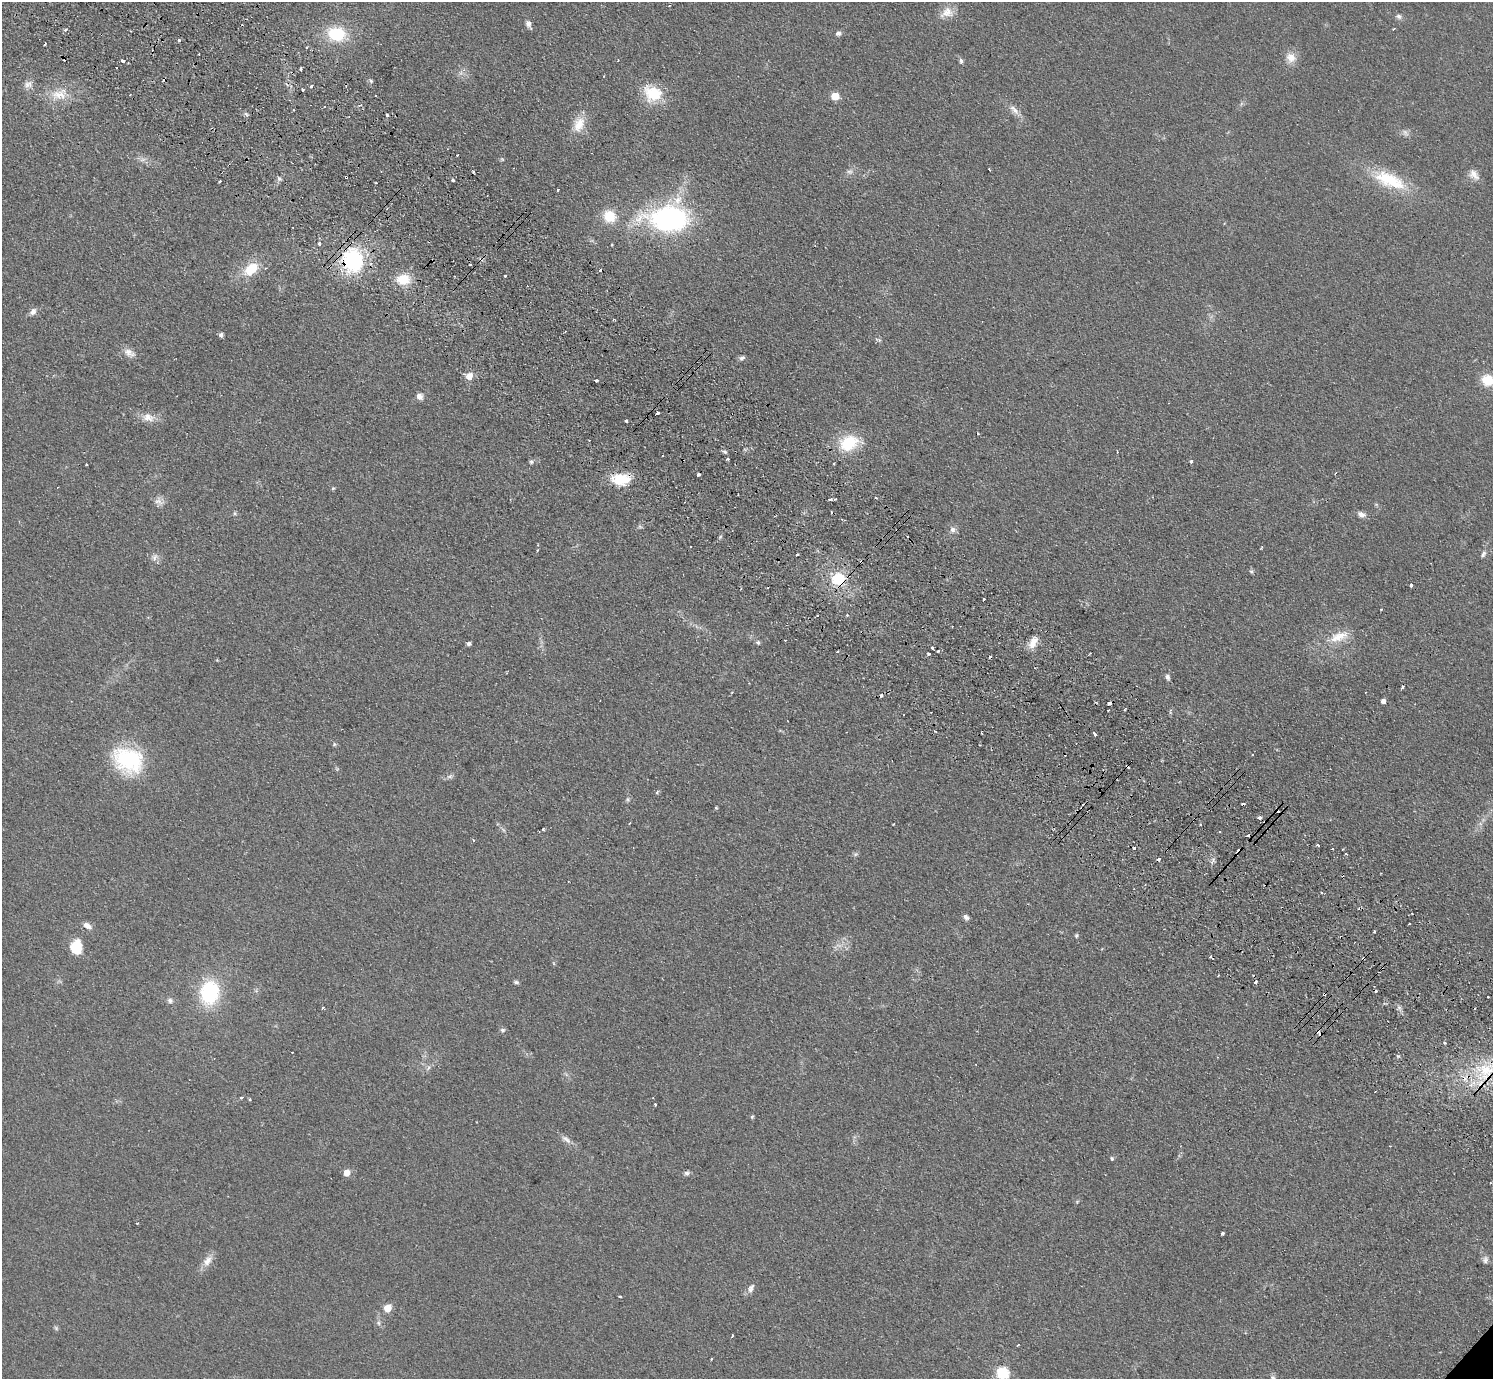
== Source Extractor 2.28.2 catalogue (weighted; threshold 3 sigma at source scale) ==
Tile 11 of 4 x 4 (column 3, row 3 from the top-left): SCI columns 3022-4512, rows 1582-2958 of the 6042 x 6058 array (HDU 1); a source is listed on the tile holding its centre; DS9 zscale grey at full resolution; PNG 1495 x 1381 px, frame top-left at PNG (2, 2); no overlay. Shown black and unused: <1% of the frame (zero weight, under 2 of 3 exposures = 3% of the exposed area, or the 3 px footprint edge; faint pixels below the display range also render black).
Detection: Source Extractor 2.28.2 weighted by HDU 2 'WHT'; one run over the whole footprint, this tile lists its part. Background 0.0829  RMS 0.0076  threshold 0.0344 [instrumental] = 3 sigma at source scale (4.5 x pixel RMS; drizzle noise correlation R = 1.50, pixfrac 1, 0.05/0.05 arcsec/px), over >= 5 px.
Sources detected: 198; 2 too faint to see at this stretch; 36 cosmic-ray / hot-pixel residue — not listed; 2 inside a brighter listed object's ellipse — not listed separately; the other 158 listed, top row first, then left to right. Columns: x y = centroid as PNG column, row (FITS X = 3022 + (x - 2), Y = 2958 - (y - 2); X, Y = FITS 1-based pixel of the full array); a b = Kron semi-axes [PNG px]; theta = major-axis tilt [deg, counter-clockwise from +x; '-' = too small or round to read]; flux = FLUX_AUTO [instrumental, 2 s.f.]
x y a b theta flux
947 12 19 14 18 8.9
1399 16 9 6 -22 2.3
528 24 7 6 - 3.1
1393 29 3 2 - 0.63
838 33 7 6 - 2.3
337 34 18 14 -10 35
179 40 3 3 - 1.8
45 43 3 3 - 13
1291 58 15 13 -60 8.1
618 60 3 2 - 0.53
123 61 3 3 - 6.3
961 61 7 5 -83 1.9
116 68 3 2 - 0.67
300 69 3 3 - 1.5
371 81 6 5 - 1.4
28 84 13 9 23 4.4
311 86 4 4 - 1.5
303 90 3 3 - 2
653 93 20 16 -23 28
59 94 25 15 9 16
375 96 3 2 - 0.96
835 96 5 5 - 20
361 105 4 3 - 1.5
324 106 3 3 - 1.6
1014 109 18 7 -47 5.5
293 110 4 2 - 0.64
246 114 7 4 -45 1.4
387 115 3 3 - 2.1
579 124 22 14 72 13
142 160 7 4 18 1.9
849 171 9 7 8 3
474 172 3 3 - 3.7
1474 174 15 10 -45 5.7
346 177 3 3 - 1.4
279 178 6 5 - 1.7
453 180 3 3 - 3.2
1390 180 47 18 -24 39
220 181 3 3 - 1.9
376 183 2 2 - 0.84
558 190 3 2 - 0.9
609 216 13 12 - 19
669 219 45 26 -2 140
319 244 4 3 - 1.4
353 260 24 21 -78 70
251 269 18 12 39 20
505 276 3 3 - 2
403 279 15 12 0 17
33 312 10 7 48 3.7
565 331 3 2 - 0.8
221 335 6 5 - 1.7
129 353 18 9 -28 5.9
742 358 7 5 19 2
469 376 9 9 - 6.7
595 380 4 3 - 2.8
1488 380 12 10 -14 18
419 396 8 7 - 3.7
657 413 4 3 - 5.2
148 417 17 12 -10 8.2
626 421 4 3 - 3.7
849 443 27 19 20 28
725 452 6 4 -30 1.4
1117 452 2 2 - 0.66
662 456 3 3 - 0.96
727 459 3 3 - 1.8
531 462 6 5 - 1.4
1191 462 3 3 - 13
86 464 3 2 - 0.83
834 464 3 2 - 0.67
1335 473 3 2 - 0.58
621 479 24 14 -2 20
58 487 3 2 - 0.7
333 488 5 4 - 0.91
830 499 4 3 - 3.4
159 501 14 9 -31 4.7
1376 504 6 4 -19 1
234 513 6 4 90 1.1
1361 514 9 7 -28 3.8
952 530 10 7 -87 3.5
537 550 3 3 - 0.72
797 554 3 3 - 2
1483 554 9 5 67 2.1
154 558 11 7 62 3.2
1251 571 6 5 - 1.3
839 579 16 15 - 25
1411 585 3 3 - 7.5
984 599 3 2 - 1.3
1381 609 3 2 - 0.67
847 615 3 3 - 0.82
1339 637 30 13 21 16
785 640 2 2 - 0.49
1033 642 16 8 62 8.6
468 643 5 4 - 1.8
758 643 6 5 - 1.5
933 648 3 3 - 2.3
938 651 3 3 - 1.3
837 652 3 2 - 0.65
928 654 3 3 - 3.2
1168 677 8 5 -71 2.2
1403 687 3 3 - 2.1
1383 701 4 4 - 3.2
1109 703 3 3 - 6.4
1095 733 4 3 - 3.5
334 744 5 5 - 1
128 760 33 26 -26 69
1127 766 4 3 - 3.7
450 776 9 6 18 2.2
657 792 5 3 - 0.87
627 799 6 4 -71 1.2
716 808 4 3 - 0.9
1260 817 4 3 - 2.6
630 823 3 2 - 0.88
894 824 3 2 - 0.61
543 829 3 3 - 1.6
474 840 3 3 - 1.5
1318 845 3 2 - 1.3
1134 848 3 3 - 2.5
1239 851 5 3 - 5.8
1346 853 3 3 - 2.5
855 854 7 5 21 1.5
1321 893 3 3 - 1.3
966 917 8 5 -42 2.5
87 925 11 6 -29 4.4
1374 931 3 2 - 0.75
1076 936 5 4 - 1.1
76 947 15 12 84 19
1210 957 3 3 - 4.5
516 982 6 4 -22 1.6
209 992 19 15 84 68
1488 996 3 2 - 0.8
170 1000 7 6 - 2.4
1399 1007 7 4 -1 1.7
323 1008 3 3 - 2.5
502 1030 6 6 - 1.8
1320 1033 6 4 -41 3
1445 1043 3 3 - 2.3
292 1052 3 2 - 0.65
1398 1056 5 4 - 1.1
1485 1072 31 27 -51 49
655 1104 3 2 - 1.2
752 1117 5 3 - 1
566 1139 16 7 -36 4.4
1112 1158 5 4 - 1.2
346 1173 5 5 - 9.5
687 1173 7 6 - 2.1
137 1223 2 2 - 0.75
1222 1233 4 3 - 1.4
1485 1260 10 7 76 2.7
207 1261 16 9 50 7
751 1288 14 7 60 3.6
620 1296 3 2 - 0.88
387 1308 5 5 - 18
378 1323 6 5 - 1.6
56 1328 7 4 -46 1.2
732 1335 3 3 - 1.5
1018 1345 3 2 - 1.2
711 1359 3 2 - 0.89
1002 1373 6 6 - 83
1273 1378 7 5 -34 1.7
Overlapping masked pixels (flux is a lower limit): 8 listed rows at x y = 346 177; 353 260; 621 479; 839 579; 1127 766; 1239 851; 1320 1033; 1485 1072
Isophote crosses this tile's border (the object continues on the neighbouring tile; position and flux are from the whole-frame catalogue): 4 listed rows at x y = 1488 380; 1485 1072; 1002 1373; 1273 1378